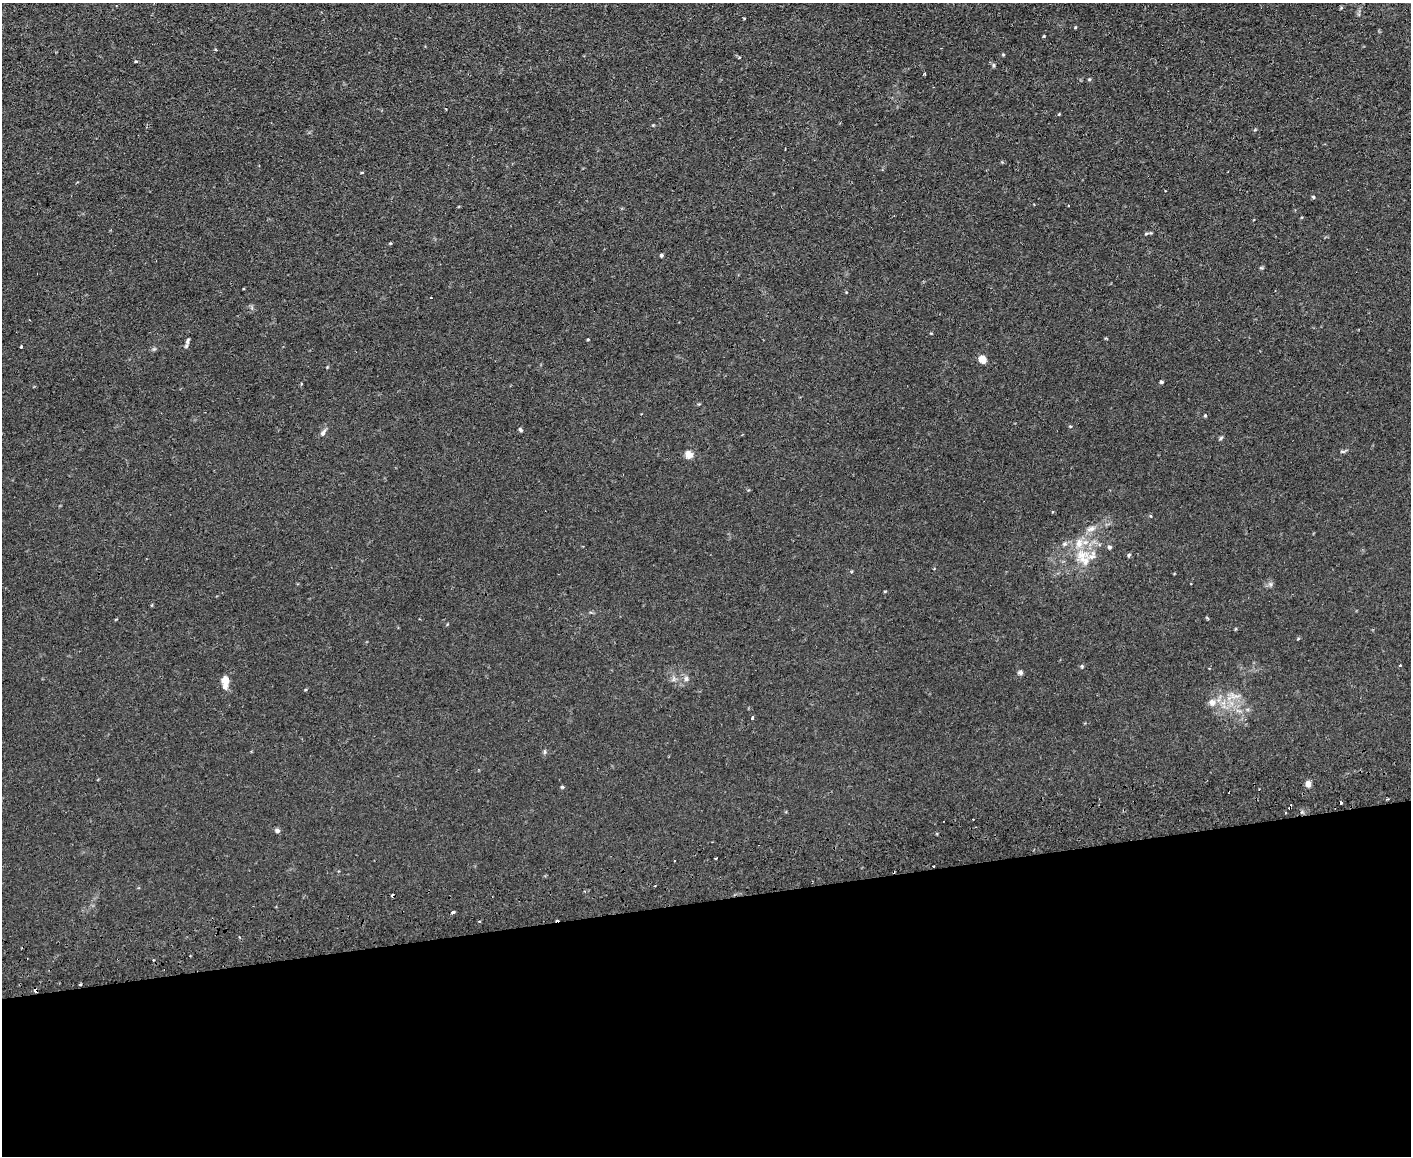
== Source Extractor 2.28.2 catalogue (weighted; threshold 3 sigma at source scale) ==
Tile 11 of 3 x 4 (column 2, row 4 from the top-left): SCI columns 1540-2948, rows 55-1208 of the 4595 x 4724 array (HDU 1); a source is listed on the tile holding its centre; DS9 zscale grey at full resolution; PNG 1413 x 1158 px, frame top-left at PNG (2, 3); no overlay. Shown black and unused: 22% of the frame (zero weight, under 2 of 3 exposures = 3% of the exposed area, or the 3 px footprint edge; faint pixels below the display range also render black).
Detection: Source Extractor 2.28.2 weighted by HDU 2 'WHT'; one run over the whole footprint, this tile lists its part. Background 0.0291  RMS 0.0052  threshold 0.0233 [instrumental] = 3 sigma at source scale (4.5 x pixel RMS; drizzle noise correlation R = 1.50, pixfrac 1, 0.05/0.05 arcsec/px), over >= 5 px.
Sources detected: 51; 6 cosmic-ray / hot-pixel residue — not listed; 2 inside a brighter listed object's ellipse — not listed separately; the other 43 listed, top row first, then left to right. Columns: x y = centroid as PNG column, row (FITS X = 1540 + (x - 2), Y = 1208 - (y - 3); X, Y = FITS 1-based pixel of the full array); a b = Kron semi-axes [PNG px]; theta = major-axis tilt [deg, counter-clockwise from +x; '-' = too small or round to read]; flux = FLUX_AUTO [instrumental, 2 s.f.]
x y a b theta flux
744 19 3 3 - 0.63
1075 27 5 3 - 0.41
1044 36 5 3 - 0.41
1003 54 5 3 - 0.45
136 61 4 3 - 0.44
994 65 6 4 90 0.64
925 74 4 2 - 0.46
1059 114 5 3 - 0.37
785 149 3 2 - 0.34
1313 197 5 4 - 0.6
1068 206 3 2 - 0.51
390 243 4 3 - 0.41
661 255 4 4 - 0.71
188 341 10 5 78 1.3
21 347 3 2 - 0.49
982 359 9 7 -49 4
1161 382 4 4 - 0.82
1205 416 4 3 - 0.64
1070 426 5 3 - 0.42
520 430 5 4 - 1.1
323 432 11 5 52 1.4
1221 438 7 4 46 0.68
1343 451 8 4 0 0.81
689 455 6 5 - 6
1091 529 13 7 21 2.8
1109 547 6 4 -15 0.89
1082 555 21 15 11 11
1129 555 5 4 - 0.71
1400 665 3 3 - 0.54
1082 666 5 4 - 0.64
1020 673 5 4 - 1.8
686 679 8 6 -89 1.4
225 682 18 8 89 4.6
1234 696 17 4 7 2.5
1212 702 8 6 -20 3.2
752 718 4 3 - 2
545 752 6 4 89 0.73
1308 784 8 7 - 2
562 787 5 4 - 0.59
1290 807 5 3 - 1.5
277 830 7 6 - 1.1
453 912 3 3 - 1.8
36 990 4 3 - 1.6
Overlapping masked pixels (flux is a lower limit): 2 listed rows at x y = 1290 807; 36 990